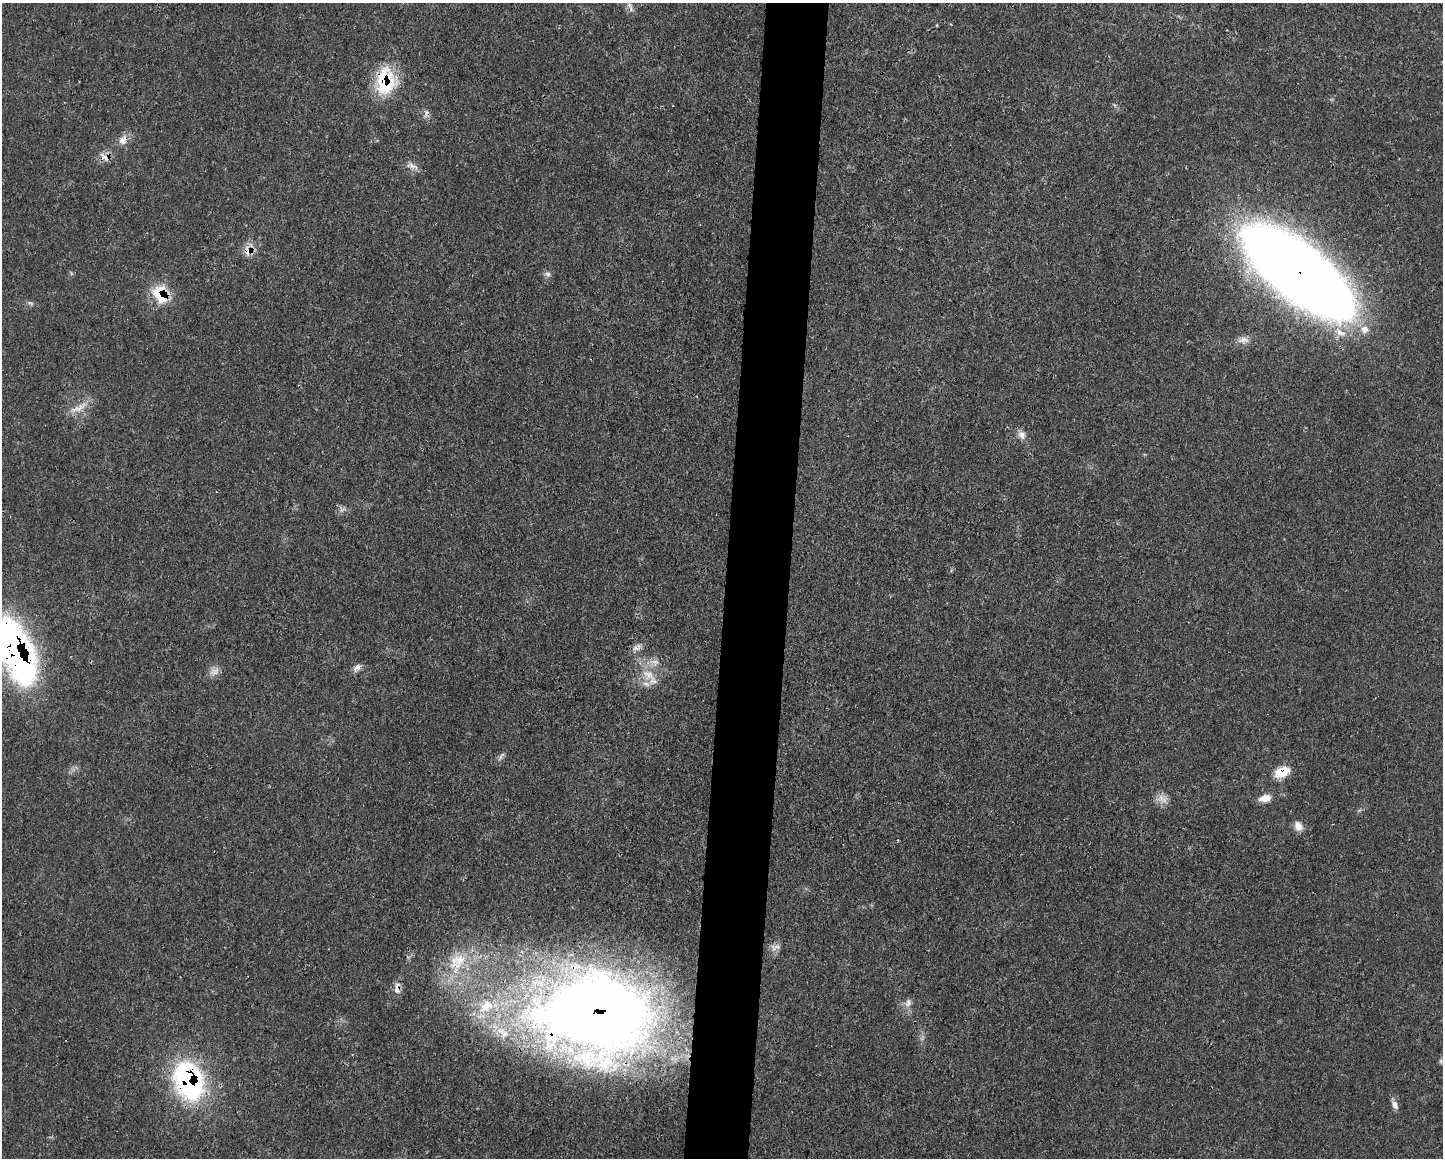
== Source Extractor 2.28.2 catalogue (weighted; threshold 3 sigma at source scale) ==
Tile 8 of 3 x 4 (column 2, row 3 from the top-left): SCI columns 1561-3001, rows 1171-2326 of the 4676 x 4644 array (HDU 1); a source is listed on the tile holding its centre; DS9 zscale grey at full resolution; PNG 1445 x 1160 px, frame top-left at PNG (2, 3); no overlay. Shown black and unused: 4% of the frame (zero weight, under 3 of 4 exposures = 1% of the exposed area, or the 3 px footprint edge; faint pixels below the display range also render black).
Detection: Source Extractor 2.28.2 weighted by HDU 2 'WHT'; one run over the whole footprint, this tile lists its part. Background 0.0211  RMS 0.0023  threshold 0.0104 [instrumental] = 3 sigma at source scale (4.5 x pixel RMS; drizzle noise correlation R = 1.50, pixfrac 1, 0.05/0.05 arcsec/px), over >= 5 px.
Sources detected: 39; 1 too faint to see at this stretch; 1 cosmic-ray / hot-pixel residue — not listed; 4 inside a brighter listed object's ellipse — not listed separately; the other 33 listed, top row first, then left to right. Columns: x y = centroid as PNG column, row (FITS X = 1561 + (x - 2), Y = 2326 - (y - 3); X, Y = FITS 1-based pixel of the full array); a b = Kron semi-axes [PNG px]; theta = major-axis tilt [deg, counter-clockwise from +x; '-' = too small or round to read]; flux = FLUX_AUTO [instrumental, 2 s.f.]
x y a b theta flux
1227 30 3 2 - 0.29
385 81 34 21 89 13
123 140 14 11 60 1.9
104 157 15 7 -41 1.6
411 166 13 7 -19 1.3
248 251 12 10 -68 2.2
1298 272 85 33 -38 490
548 274 8 6 -13 0.66
160 294 21 15 -63 8.3
30 303 9 3 -31 0.43
1364 329 10 9 - 1.9
1340 332 14 9 -28 2.4
1243 340 16 8 11 1.5
78 408 28 8 26 2.9
1022 435 13 8 -63 1.4
636 648 11 6 -4 1
17 652 69 29 -69 81
655 662 11 7 -7 1.3
357 668 12 7 53 1.1
215 671 14 10 16 1.5
648 674 18 12 -27 4
501 756 12 4 59 0.71
1282 772 17 10 24 4.9
1265 798 14 8 13 2.4
1162 799 16 10 -25 1.9
1298 826 13 10 -55 1.7
777 947 8 5 -29 0.79
457 961 30 21 49 9.9
397 990 11 8 -75 1.3
908 1003 11 8 73 1.2
597 1012 114 74 -3 260
189 1080 39 26 -69 45
1395 1105 12 7 -60 1.2
Overlapping masked pixels (flux is a lower limit): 10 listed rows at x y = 385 81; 104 157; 248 251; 1298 272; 160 294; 17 652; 1282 772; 397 990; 597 1012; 189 1080
Isophote crosses this tile's border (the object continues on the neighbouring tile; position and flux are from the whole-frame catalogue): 1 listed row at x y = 17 652